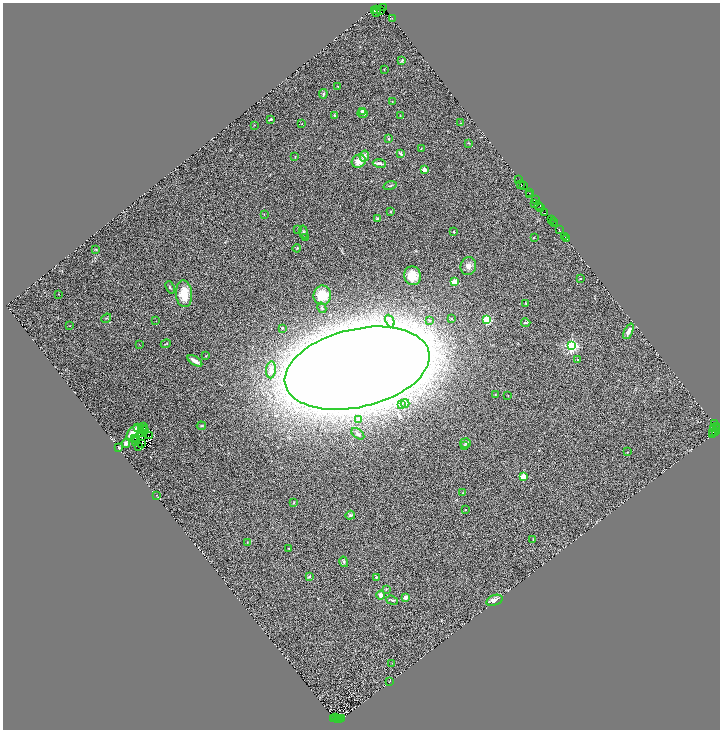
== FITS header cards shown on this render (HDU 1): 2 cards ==
NAXIS1  =                 1435
NAXIS2  =                 1455

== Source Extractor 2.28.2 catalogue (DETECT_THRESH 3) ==
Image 1435 x 1455 px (HDU 1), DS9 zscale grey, zoomed out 1/2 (1 PNG px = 2 x 2 image px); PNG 722 x 732 px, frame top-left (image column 2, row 1454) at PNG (3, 3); each listed source drawn as its Kron ellipse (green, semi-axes under 4 px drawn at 4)
Background 1.54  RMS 0.18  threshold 0.539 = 3 sigma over >= 5 px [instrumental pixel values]
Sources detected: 192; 54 cannot appear on this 1/2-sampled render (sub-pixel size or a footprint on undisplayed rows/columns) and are neither listed nor drawn; the other 138 listed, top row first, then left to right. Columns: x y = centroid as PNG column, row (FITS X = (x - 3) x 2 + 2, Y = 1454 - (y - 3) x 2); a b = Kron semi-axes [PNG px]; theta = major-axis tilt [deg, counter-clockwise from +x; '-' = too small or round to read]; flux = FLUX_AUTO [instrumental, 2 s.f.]
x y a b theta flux
383 8 2 2 - 120
374 10 3 1 - 360
376 10 2 1 - 66
380 11 3 2 - 260
376 13 2 1 - 64
392 18 2 1 - 130
401 61 4 2 - 30
384 70 3 2 - 16
338 86 3 2 - 25
323 94 5 2 - 28
392 102 2 2 - 9.2
363 112 3 3 - 130
363 113 5 2 - 110
335 115 3 2 - 33
400 116 3 2 - 11
271 119 3 2 - 52
461 123 3 3 - 23
302 124 2 1 - 11
254 125 3 2 - 14
388 139 3 3 - 23
469 143 4 2 - 22
421 148 2 1 - 16
400 154 4 3 - 81
364 156 5 5 - 190
295 157 3 2 - 14
359 161 7 6 - 370
379 163 7 4 -9 110
424 169 2 2 - 440
519 179 3 2 - 490
521 184 2 1 - 110
524 185 2 2 - 140
390 186 7 2 14 34
529 193 2 2 - 240
530 195 3 2 - 320
535 200 3 2 - 340
534 203 2 1 - 74
539 205 3 2 - 440
541 207 3 2 - 260
391 211 4 4 - 32
545 213 3 1 - 280
264 214 2 2 - 15
377 218 3 3 - 44
551 220 3 2 - 340
553 222 2 1 - 130
554 224 2 2 - 280
298 229 4 2 - 28
559 230 2 1 - 130
304 232 6 4 -78 58
454 232 2 2 - 73
565 236 2 1 - 16
306 237 3 3 - 36
534 238 2 2 - 16
567 239 3 1 - 35
297 248 4 2 - 23
96 250 3 3 - 29
468 266 9 7 74 170
412 276 9 8 - 600
580 278 3 2 - 20
454 282 2 2 - 990
170 287 6 2 -68 33
58 294 2 2 - 13
184 294 13 8 -87 770
322 295 9 9 - 670
526 303 3 2 - 24
322 308 5 3 - 41
106 318 5 2 - 24
451 319 4 3 - 37
429 320 3 3 - 56
487 320 3 3 - 2100
156 321 2 1 - 9.6
390 321 6 3 -67 67
526 323 4 2 - 30
69 326 3 2 - 14
282 328 2 2 - 42
628 331 8 3 65 160
139 344 2 1 - 10
166 344 5 2 - 23
571 346 3 3 - 8100
206 356 3 2 - 17
578 360 3 2 - 36
195 361 8 3 -34 190
357 368 74 39 13 240000
271 370 8 5 85 190
495 395 3 2 - 16
508 396 2 2 - 17
405 403 4 4 - 49
402 405 3 2 - 27
358 420 2 2 - 95
714 424 3 1 - 110
143 426 2 1 - 21
201 426 5 3 - 32
716 426 2 1 - 89
137 427 3 2 - 8.2
144 428 3 1 - 47
717 429 4 2 - 500
144 430 2 1 - 11
713 431 5 2 - 380
715 431 2 2 - 260
133 432 8 3 51 20
141 433 2 1 - 29
358 434 7 4 -37 110
712 435 2 1 - 220
150 436 2 1 - 27
141 437 2 1 - 27
134 438 3 1 - 2.1
136 438 3 1 - 5.9
135 441 2 1 - 4.6
126 443 4 4 - 110
466 443 5 5 - 58
142 444 2 1 - 16
464 445 3 2 - 26
138 446 2 1 - 20
119 448 4 2 - 41
627 452 3 2 - 17
523 476 2 2 - 810
463 493 3 3 - 26
156 495 2 1 - 12
294 503 3 2 - 26
465 510 2 1 - 9.8
350 515 5 3 - 77
533 539 2 2 - 18
247 542 2 1 - 9
289 548 3 2 - 14
344 562 5 4 - 52
309 577 4 3 - 34
376 577 3 3 - 26
386 589 4 2 - 24
380 595 4 4 - 130
406 597 4 3 - 180
392 600 6 3 -20 52
494 600 8 5 18 180
392 663 2 2 - 11
390 681 3 1 - 11
334 718 4 1 - 450
335 718 2 1 - 280
341 718 2 1 - 190
337 719 2 1 - 280
340 719 2 1 - 240
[54 sub-pixel or undisplayed-footprint detections neither listed nor drawn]